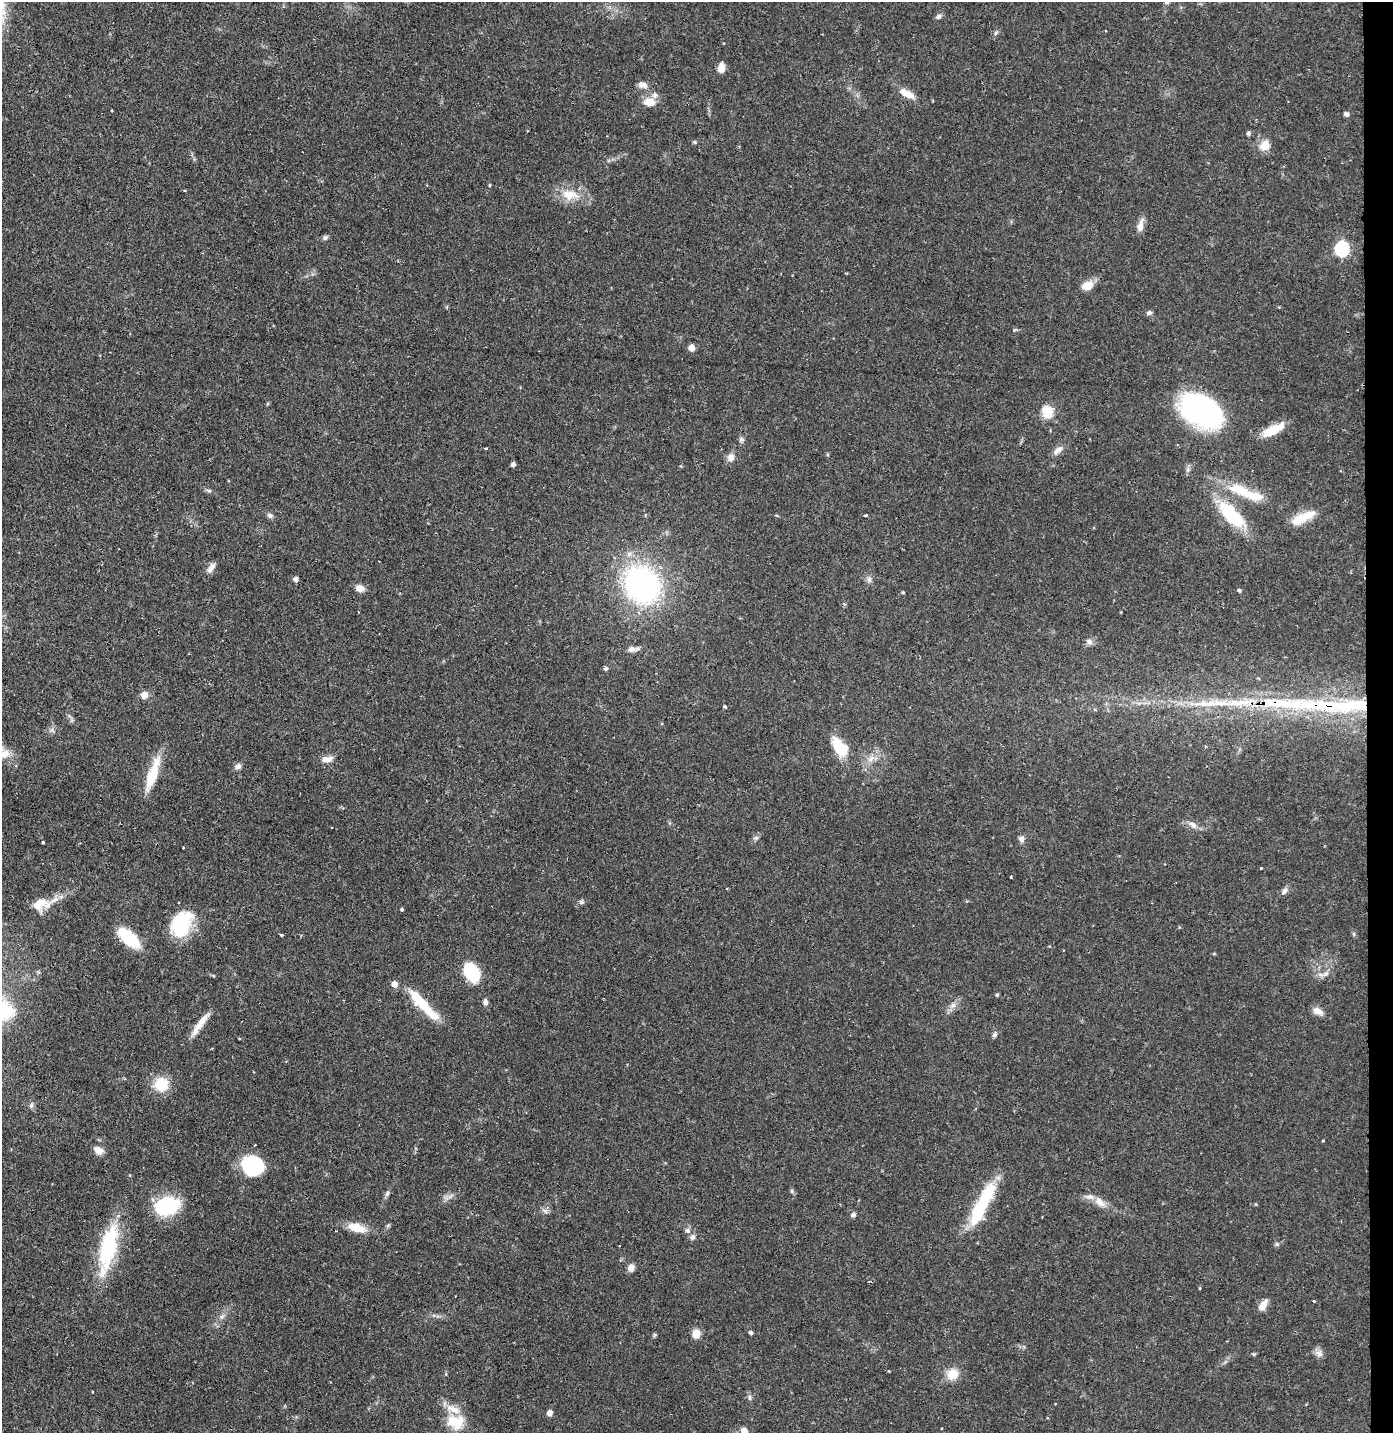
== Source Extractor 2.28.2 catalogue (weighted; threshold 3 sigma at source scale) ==
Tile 6 of 3 x 3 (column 3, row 2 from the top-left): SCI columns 2858-4248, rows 1431-2861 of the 4325 x 4291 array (HDU 1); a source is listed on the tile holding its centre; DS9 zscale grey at full resolution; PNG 1395 x 1435 px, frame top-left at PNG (2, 2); no overlay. Shown black and unused: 2% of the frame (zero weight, under 2 of 3 exposures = <1% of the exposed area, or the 3 px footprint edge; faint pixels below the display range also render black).
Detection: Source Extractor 2.28.2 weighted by HDU 2 'WHT'; one run over the whole footprint, this tile lists its part. Background 0.13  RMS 0.0054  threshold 0.0245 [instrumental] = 3 sigma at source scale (4.5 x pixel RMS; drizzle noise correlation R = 1.50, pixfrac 1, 0.05/0.05 arcsec/px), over >= 5 px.
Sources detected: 120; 1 long thin detection or spike segment (spike, bleed or trail) — not listed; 10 inside a brighter listed object's ellipse — not listed separately; the other 109 listed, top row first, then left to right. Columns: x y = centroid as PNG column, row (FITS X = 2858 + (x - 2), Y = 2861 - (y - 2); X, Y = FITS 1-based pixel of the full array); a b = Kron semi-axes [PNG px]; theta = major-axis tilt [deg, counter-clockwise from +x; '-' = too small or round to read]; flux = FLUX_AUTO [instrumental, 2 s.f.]
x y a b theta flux
939 16 7 6 - 1.5
996 33 6 4 59 1
721 68 9 6 85 5.9
642 85 10 7 -17 3.3
906 93 22 8 -27 6.6
650 102 17 12 -10 5.7
1346 114 6 5 - 1.3
1248 133 6 5 - 0.99
695 142 6 3 -71 0.62
1265 145 15 13 54 6.1
489 185 5 3 - 0.52
569 194 23 13 -1 11
1140 225 19 7 75 3.7
325 238 7 6 - 1.3
1342 249 7 6 - 84
1087 286 12 9 11 6.8
1149 313 7 5 12 1.3
692 348 5 5 - 6.8
1201 410 39 24 -28 120
1047 411 13 11 89 9.6
1273 430 27 9 28 11
741 439 6 5 - 1.2
486 448 4 3 - 0.57
1058 450 14 7 37 3.5
731 457 10 8 59 3.3
513 464 4 4 - 2
209 491 7 5 -17 1.1
1241 491 39 14 -26 18
865 515 4 3 - 1.2
1231 515 38 15 -47 32
270 516 8 6 -44 1.6
1303 518 32 10 25 11
211 568 14 7 56 3.1
296 579 5 5 - 1.8
869 579 9 6 -76 1.8
642 585 32 27 -59 130
360 588 10 8 -11 3.7
1239 590 4 4 - 0.72
903 592 4 3 - 0.58
1089 641 9 7 -24 2
631 649 11 8 7 2.6
606 668 5 5 - 1.1
144 695 7 6 - 4.8
1209 704 55 9 2 22
724 706 4 3 - 0.95
1350 706 87 15 0 58
839 747 25 13 -54 15
4 754 15 11 15 5.4
327 759 14 7 10 3.7
871 759 9 6 26 2.7
238 766 8 7 - 2
152 774 41 10 71 17
1193 825 11 7 -48 2.5
756 838 7 4 18 0.96
1021 839 7 6 - 2.5
43 842 3 3 - 0.74
183 847 3 3 - 1.1
1261 868 3 3 - 0.4
1011 877 3 2 - 0.67
1284 891 11 6 51 2
581 902 7 6 - 1.2
40 904 21 14 12 10
402 909 3 3 - 0.91
181 927 31 21 42 25
281 935 4 3 - 0.72
129 938 22 11 -44 27
1214 953 5 3 - 0.52
472 972 16 11 -56 33
1326 974 8 6 21 2
997 995 6 4 89 0.54
421 1002 44 11 -47 20
485 1002 6 5 - 1.8
953 1005 7 7 - 1.9
1318 1011 14 8 -28 3.6
200 1024 35 6 55 7.3
995 1035 7 5 46 1.2
161 1084 15 15 - 15
31 1105 8 6 70 1.3
98 1150 13 8 -30 3.5
252 1166 19 16 -20 41
792 1191 6 4 -89 0.82
387 1193 9 5 63 1.3
987 1194 34 16 54 20
1100 1202 17 9 -49 4.9
167 1206 27 19 12 29
545 1211 9 6 -3 1.7
853 1215 7 6 - 1.4
357 1228 24 10 -15 9
687 1230 7 6 - 1.7
692 1237 8 7 - 1.7
1277 1244 6 5 - 0.93
108 1246 59 19 77 42
619 1246 3 2 - 0.85
631 1268 8 7 - 3.1
1200 1288 4 3 - 0.46
1313 1301 3 2 - 0.7
1263 1305 14 7 55 4.5
222 1317 9 6 49 2
751 1333 4 4 - 1.3
696 1334 9 8 - 5.5
654 1335 5 5 - 0.73
1253 1354 6 3 -70 0.58
1319 1354 14 5 -36 2.2
952 1374 10 9 - 10
750 1398 8 5 -85 1.3
1055 1404 3 2 - 0.58
550 1413 5 4 - 3.9
455 1422 22 17 -8 14
744 1431 9 7 -50 3.5
Overlapping masked pixels (flux is a lower limit): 2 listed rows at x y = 1209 704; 1350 706
Isophote crosses this tile's border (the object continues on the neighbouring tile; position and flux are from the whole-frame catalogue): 2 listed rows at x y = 4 754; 744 1431